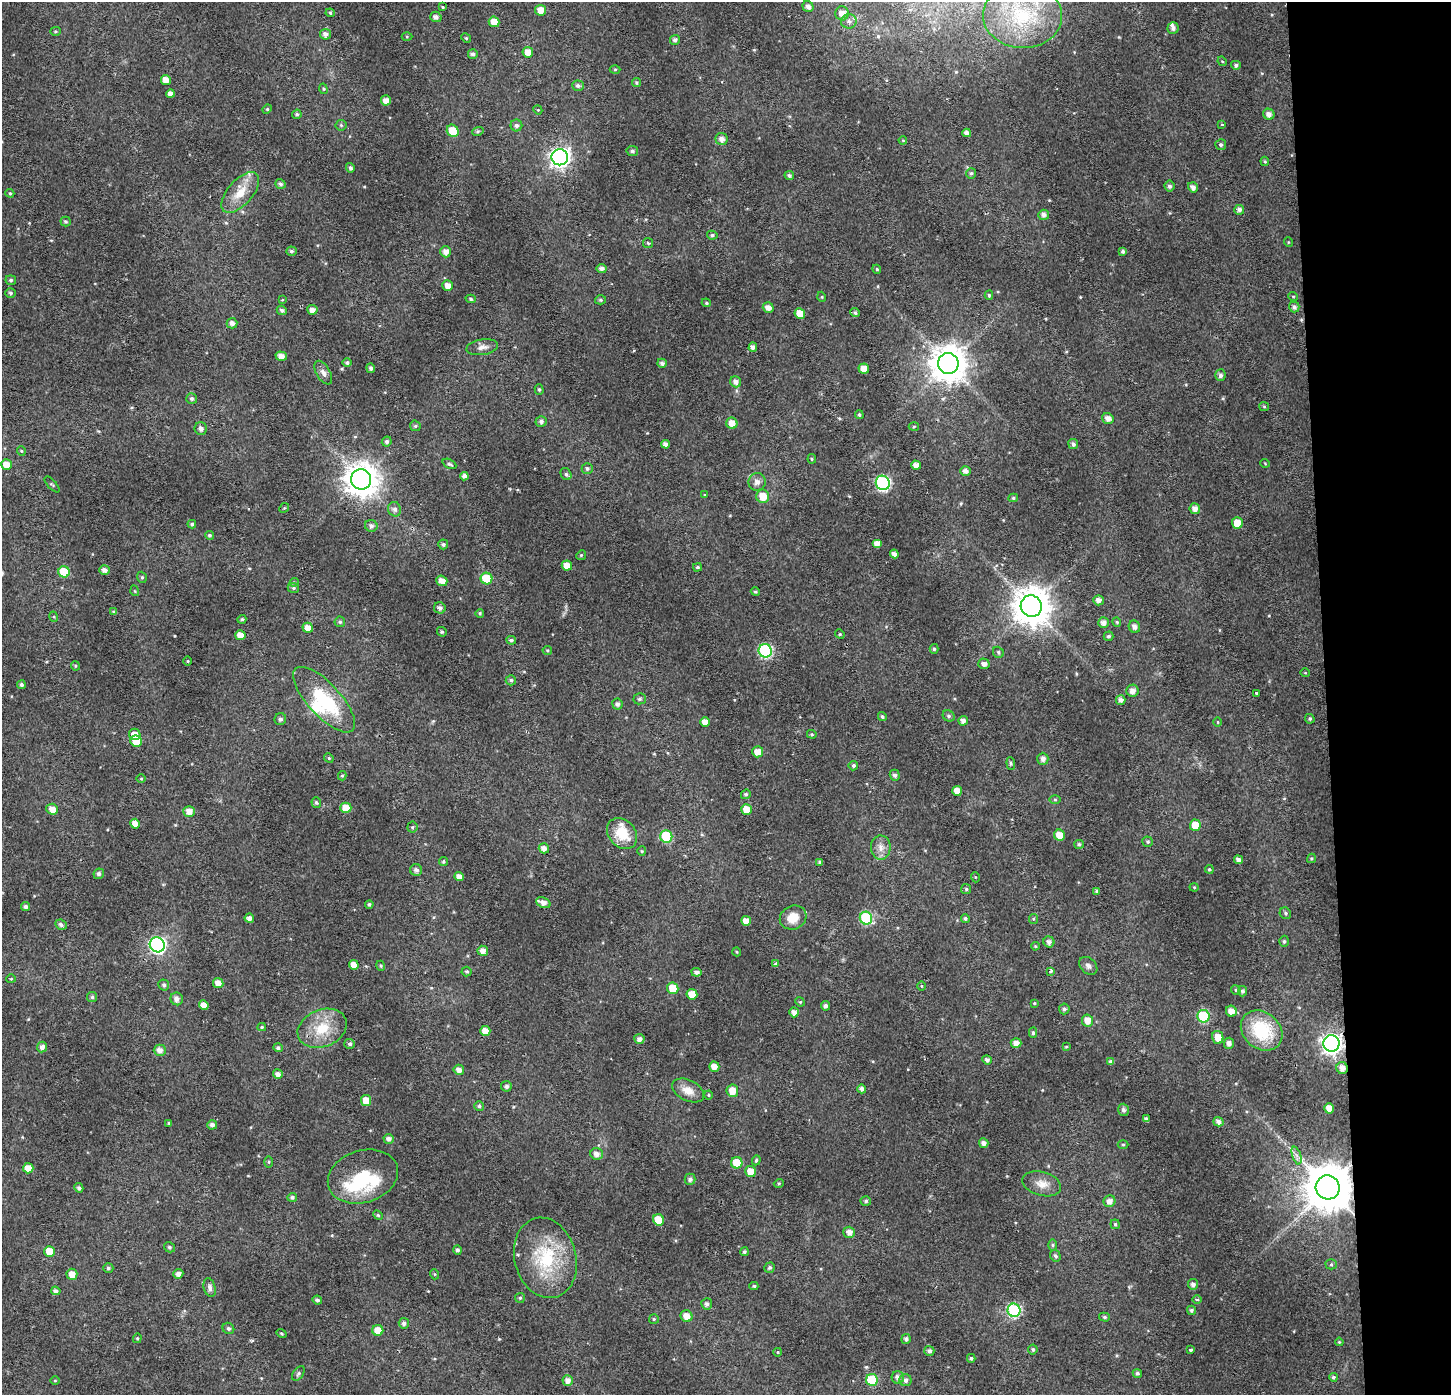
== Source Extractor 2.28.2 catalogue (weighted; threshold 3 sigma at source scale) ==
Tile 6 of 3 x 3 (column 3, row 2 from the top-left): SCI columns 2944-4392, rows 1403-2795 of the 4439 x 4202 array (HDU 1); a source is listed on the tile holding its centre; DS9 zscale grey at full resolution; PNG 1453 x 1397 px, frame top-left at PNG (2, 2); each listed source drawn as its Kron ellipse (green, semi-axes under 4 px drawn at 4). Shown black and unused: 9% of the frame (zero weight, under 2 of 3 exposures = <1% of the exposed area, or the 3 px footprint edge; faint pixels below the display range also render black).
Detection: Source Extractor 2.28.2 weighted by HDU 2 'WHT'; one run over the whole footprint, this tile lists its part. Background 0.0312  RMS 0.0046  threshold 0.0207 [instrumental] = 3 sigma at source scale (4.5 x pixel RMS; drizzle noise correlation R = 1.50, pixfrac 1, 0.0396/0.0396 arcsec/px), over >= 5 px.
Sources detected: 374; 2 inside a brighter object's white glare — neither listed nor drawn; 3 inside a brighter listed object's ellipse — not listed separately; the other 369 listed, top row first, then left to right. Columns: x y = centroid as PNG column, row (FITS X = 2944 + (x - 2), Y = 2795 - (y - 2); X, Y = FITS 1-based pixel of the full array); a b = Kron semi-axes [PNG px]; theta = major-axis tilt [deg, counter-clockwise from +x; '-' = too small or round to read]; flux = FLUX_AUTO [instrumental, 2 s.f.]
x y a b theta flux
443 7 4 3 - 0.42
808 7 6 5 - 2
541 10 5 5 - 4.3
330 13 4 4 - 0.55
842 13 7 7 - 3.6
1023 16 40 32 -3 38
436 17 6 5 - 1.7
849 21 8 7 - 1.9
494 22 5 5 - 4.5
1173 28 6 5 - 1.4
55 31 5 4 - 0.62
326 34 5 5 - 2.1
407 37 5 3 - 0.46
466 38 5 4 - 0.58
675 40 5 5 - 1.2
528 52 5 5 - 3.9
473 54 5 5 - 1.3
1222 61 5 4 - 0.53
1236 65 5 4 - 1
615 69 5 3 - 0.49
166 80 5 5 - 3.6
636 83 4 4 - 0.62
578 86 6 5 - 1.2
323 89 5 4 - 0.64
170 94 4 4 - 2.3
386 100 5 5 - 3.2
267 109 5 4 - 0.51
538 110 4 3 - 0.42
297 114 5 4 - 0.81
1269 114 6 5 - 2.3
1222 124 4 3 - 0.45
341 125 5 5 - 0.69
516 125 6 6 - 1.3
453 131 6 5 - 7.6
478 131 6 4 19 0.64
967 133 4 4 - 2
722 139 6 6 - 2.5
903 140 4 3 - 0.39
1221 145 5 5 - 0.97
632 151 5 5 - 0.91
560 157 8 8 - 230
1265 161 5 4 - 0.57
350 168 5 4 - 1
971 173 5 5 - 0.89
789 175 5 4 - 1
280 184 5 4 - 1.2
1169 186 5 5 - 1.2
1193 187 5 4 - 2.2
10 193 4 4 - 0.54
240 193 25 12 49 9.2
1239 210 5 5 - 1.6
1044 215 5 5 - 2.1
65 222 5 5 - 0.76
712 235 5 4 - 0.85
1288 242 5 3 - 0.36
648 243 5 5 - 0.67
291 251 5 5 - 0.96
1123 251 4 4 - 0.91
446 252 5 5 - 2.7
602 268 5 4 - 2
877 269 4 4 - 0.58
11 280 5 4 - 0.89
448 286 5 5 - 3.3
10 293 5 4 - 0.82
989 295 4 4 - 0.62
1293 296 5 3 - 0.39
822 297 5 3 - 0.42
471 299 5 4 - 0.73
283 300 3 2 - 0.54
600 300 5 4 - 0.75
706 303 5 4 - 0.6
768 307 6 5 - 2.8
1294 307 5 5 - 1.4
282 310 5 4 - 1.2
312 310 5 5 - 2.8
800 313 5 5 - 5.3
855 313 5 4 - 0.96
232 323 5 5 - 1.8
482 347 16 7 9 2.8
753 347 5 4 - 1.7
281 356 6 4 -19 2.6
347 363 5 4 - 0.91
662 363 5 4 - 1.4
948 364 10 10 - 1000
371 368 5 4 - 1.2
864 369 5 5 - 5.1
323 373 13 7 -60 2.3
1220 375 6 5 - 1.4
736 382 6 5 - 2
539 389 5 4 - 0.64
192 399 5 5 - 0.99
1264 406 5 4 - 0.5
859 415 4 3 - 0.63
1108 418 6 5 - 2.4
541 422 5 5 - 1.4
732 423 6 5 - 4
415 426 5 5 - 0.7
914 426 5 3 - 0.5
201 429 6 6 - 1.7
387 442 5 4 - 1.1
666 444 4 4 - 2.2
1073 444 5 5 - 1.5
21 451 5 4 - 0.54
812 459 4 4 - 0.54
1265 463 4 3 - 0.37
6 464 5 5 - 4.7
449 464 7 4 -26 0.97
916 465 5 4 - 2.6
587 468 5 5 - 1
965 471 5 4 - 2
566 474 6 5 - 0.89
464 476 4 4 - 2
361 479 10 10 - 780
757 482 9 8 - 2.5
883 483 7 7 - 87
52 484 10 3 -49 0.6
705 495 3 3 - 0.53
763 496 7 6 - 6.9
1013 498 5 4 - 0.76
284 508 5 4 - 0.51
395 509 7 6 - 1.7
1195 509 5 5 - 2.5
1237 523 5 5 - 5.4
192 524 4 4 - 0.83
371 526 6 6 - 1.4
209 535 4 4 - 0.8
877 543 5 4 - 3.2
443 544 5 5 - 0.96
894 554 4 4 - 2.1
581 555 5 4 - 0.55
567 566 5 5 - 4.6
697 567 4 3 - 0.68
104 570 5 4 - 2.1
64 572 6 5 - 13
142 577 6 4 -69 0.71
486 579 6 5 - 14
442 581 5 5 - 3.5
294 582 4 4 - 0.62
293 588 6 4 -22 0.77
135 591 5 3 - 0.41
755 592 5 4 - 0.62
1098 600 5 5 - 2.6
1031 606 11 10 - 1100
440 608 6 5 - 1.7
114 612 4 3 - 0.8
480 613 4 3 - 0.56
54 617 5 3 - 0.53
242 619 4 4 - 0.86
340 622 5 5 - 0.79
1117 622 4 4 - 0.51
1104 623 5 5 - 2.3
1134 627 6 5 - 1.9
308 628 5 5 - 4.1
442 632 5 4 - 0.84
840 634 5 4 - 0.6
240 635 5 5 - 4.2
1108 636 5 4 - 0.87
511 640 5 4 - 0.93
934 649 5 4 - 0.73
547 650 4 4 - 0.53
765 651 7 6 - 69
998 652 6 5 - 0.86
188 661 5 3 - 0.4
984 664 5 5 - 2.1
75 666 5 3 - 0.48
1305 673 4 4 - 0.44
511 680 5 5 - 0.83
21 685 4 4 - 1.1
1132 691 6 6 - 2.7
1256 693 3 3 - 1.3
640 699 6 5 - 0.94
324 700 42 16 -47 32
1121 700 5 4 - 1.9
617 704 5 5 - 1.4
882 716 5 4 - 0.7
949 716 6 5 - 1
280 719 6 5 - 1.2
1310 719 5 4 - 0.81
963 721 5 4 - 2.2
705 722 5 5 - 3.7
1218 722 5 3 - 0.38
135 734 6 5 - 3.9
812 734 5 4 - 0.55
136 741 6 5 - 7.2
758 752 5 5 - 4.3
329 758 5 4 - 0.61
1043 759 6 5 - 2.3
1011 763 6 4 -84 0.78
853 766 5 4 - 0.94
895 775 5 5 - 1.4
342 776 5 4 - 0.69
141 779 4 3 - 0.44
957 791 5 5 - 3.8
746 794 5 4 - 0.87
1055 800 5 3 - 0.5
316 803 5 4 - 0.91
346 808 5 5 - 6.8
52 809 6 5 - 3.4
747 809 5 5 - 6
189 811 6 5 - 3.2
135 824 5 4 - 3.5
1195 825 5 5 - 6.4
412 827 5 5 - 0.63
622 834 17 13 -48 11
1059 835 6 5 - 4.9
666 837 6 6 - 30
1148 842 5 5 - 0.7
1079 844 5 4 - 0.93
544 848 5 5 - 2.7
881 848 12 10 -88 3.4
642 851 4 4 - 0.55
1311 858 5 4 - 0.6
1238 860 4 4 - 2
443 861 4 4 - 0.7
820 862 3 3 - 0.88
1209 869 4 4 - 0.62
416 870 6 6 - 1.6
99 874 5 5 - 1.2
459 877 5 4 - 2.8
975 877 5 3 - 0.4
1194 887 4 4 - 0.49
966 889 5 5 - 0.68
1097 891 4 3 - 0.76
543 903 7 5 -21 2.8
369 904 4 4 - 0.85
25 907 4 4 - 1.3
1285 913 6 5 - 0.96
249 918 5 4 - 2.1
793 918 13 11 26 6.5
866 918 6 6 - 38
965 918 4 4 - 0.9
1033 919 5 4 - 0.55
746 921 5 5 - 3.7
61 925 6 5 - 1.3
1284 941 5 4 - 0.74
1049 942 5 5 - 1.7
157 945 8 7 - 110
1035 946 4 3 - 0.55
483 951 5 5 - 2.8
737 952 4 3 - 0.39
776 964 4 3 - 0.89
354 965 5 4 - 3.7
381 966 5 3 - 0.54
1088 966 10 7 -43 1.7
1051 971 3 3 - 1.3
467 972 5 5 - 0.75
696 972 5 4 - 1.5
11 979 4 4 - 0.45
218 983 5 5 - 3.9
164 985 6 5 - 1
921 986 5 3 - 0.42
673 988 6 5 - 8.5
1236 990 5 4 - 0.55
1242 991 5 4 - 1.2
692 994 5 5 - 5.4
92 997 5 5 - 0.81
177 999 6 6 - 2.3
800 1002 5 4 - 0.52
1034 1003 4 4 - 0.44
204 1005 5 4 - 3.4
826 1006 5 4 - 1.3
1064 1009 5 5 - 1.1
1231 1011 5 5 - 3.7
794 1012 5 4 - 2.4
1204 1016 6 6 - 34
1087 1020 6 5 - 4.1
262 1027 4 4 - 0.65
322 1028 25 18 22 14
485 1031 5 5 - 4.5
1262 1031 22 18 -41 26
1033 1033 5 4 - 0.9
1218 1037 6 5 - 5.8
639 1039 5 5 - 1.8
1016 1043 5 5 - 2.6
1229 1043 5 5 - 1.7
1331 1043 8 8 - 230
350 1044 5 5 - 0.93
42 1047 5 5 - 2
1066 1047 3 3 - 0.44
278 1048 4 4 - 0.97
160 1050 6 5 - 2.4
987 1060 5 4 - 1.5
1111 1062 4 4 - 1.2
714 1067 5 5 - 3.6
1342 1068 6 5 - 2.9
459 1070 5 5 - 2.3
278 1074 5 4 - 2.1
506 1086 5 5 - 1.3
862 1089 4 4 - 1.6
688 1090 17 10 -25 4.9
732 1091 6 6 - 5.3
708 1095 4 4 - 0.49
366 1101 5 5 - 6.7
479 1106 5 5 - 0.83
1329 1108 5 5 - 3.8
1123 1110 6 5 - 1.4
1146 1119 4 4 - 1.1
1218 1122 5 4 - 1.8
169 1123 3 3 - 0.54
212 1125 5 4 - 1.6
389 1139 5 5 - 1.8
984 1143 5 4 - 2.1
1123 1145 5 3 - 0.5
597 1154 6 5 - 2.3
1297 1155 9 4 -71 1.4
756 1160 5 4 - 0.63
269 1162 6 4 89 0.58
737 1163 6 5 - 8.2
28 1168 5 5 - 4.6
750 1171 5 5 - 5
363 1176 36 26 17 31
690 1179 5 5 - 1.6
779 1183 5 3 - 0.52
1042 1184 20 11 -15 5.1
1328 1187 12 12 - 2100
79 1188 5 4 - 1.1
292 1197 5 4 - 0.96
866 1201 5 4 - 0.91
1109 1201 6 6 - 2.6
378 1215 5 4 - 0.59
658 1220 6 5 - 8.2
1115 1224 5 4 - 0.65
849 1232 6 5 - 2.7
1053 1245 6 4 -89 0.6
169 1247 6 5 - 0.79
457 1250 4 4 - 1.1
50 1251 5 5 - 7
744 1252 4 4 - 0.84
1055 1256 6 5 - 1.1
545 1258 41 31 -75 32
1331 1264 5 5 - 0.71
108 1268 5 4 - 0.88
769 1268 5 5 - 0.85
72 1274 5 5 - 3.5
178 1274 5 4 - 2
434 1274 5 3 - 0.45
1193 1284 5 5 - 1.7
754 1286 4 4 - 0.72
210 1287 9 6 -76 1.6
56 1291 5 4 - 1.6
520 1298 5 5 - 0.69
1197 1299 4 3 - 0.61
317 1300 5 4 - 0.89
707 1304 5 5 - 1.4
1014 1310 6 6 - 58
1191 1310 4 4 - 0.98
687 1316 6 5 - 4.4
1104 1317 5 4 - 0.79
654 1319 5 5 - 0.66
404 1323 5 5 - 1.5
228 1328 6 5 - 0.98
378 1330 5 5 - 6.1
282 1333 5 4 - 0.56
137 1338 5 4 - 0.56
906 1339 5 4 - 1.2
1339 1342 4 3 - 0.48
1033 1349 5 5 - 0.92
1191 1350 3 3 - 0.83
929 1351 5 5 - 1.5
778 1352 4 3 - 0.33
971 1358 4 4 - 0.74
298 1373 8 5 53 0.97
1137 1373 5 4 - 0.89
898 1377 6 6 - 2.1
1333 1377 4 4 - 0.91
872 1380 6 6 - 19
905 1380 6 6 - 1.6
55 1381 5 3 - 0.4
568 1381 5 5 - 2.6
Overlapping masked pixels (flux is a lower limit): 3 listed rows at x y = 1331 1043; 1342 1068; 1328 1187
Isophote crosses this tile's border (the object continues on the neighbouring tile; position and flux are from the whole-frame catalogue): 1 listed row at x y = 842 13